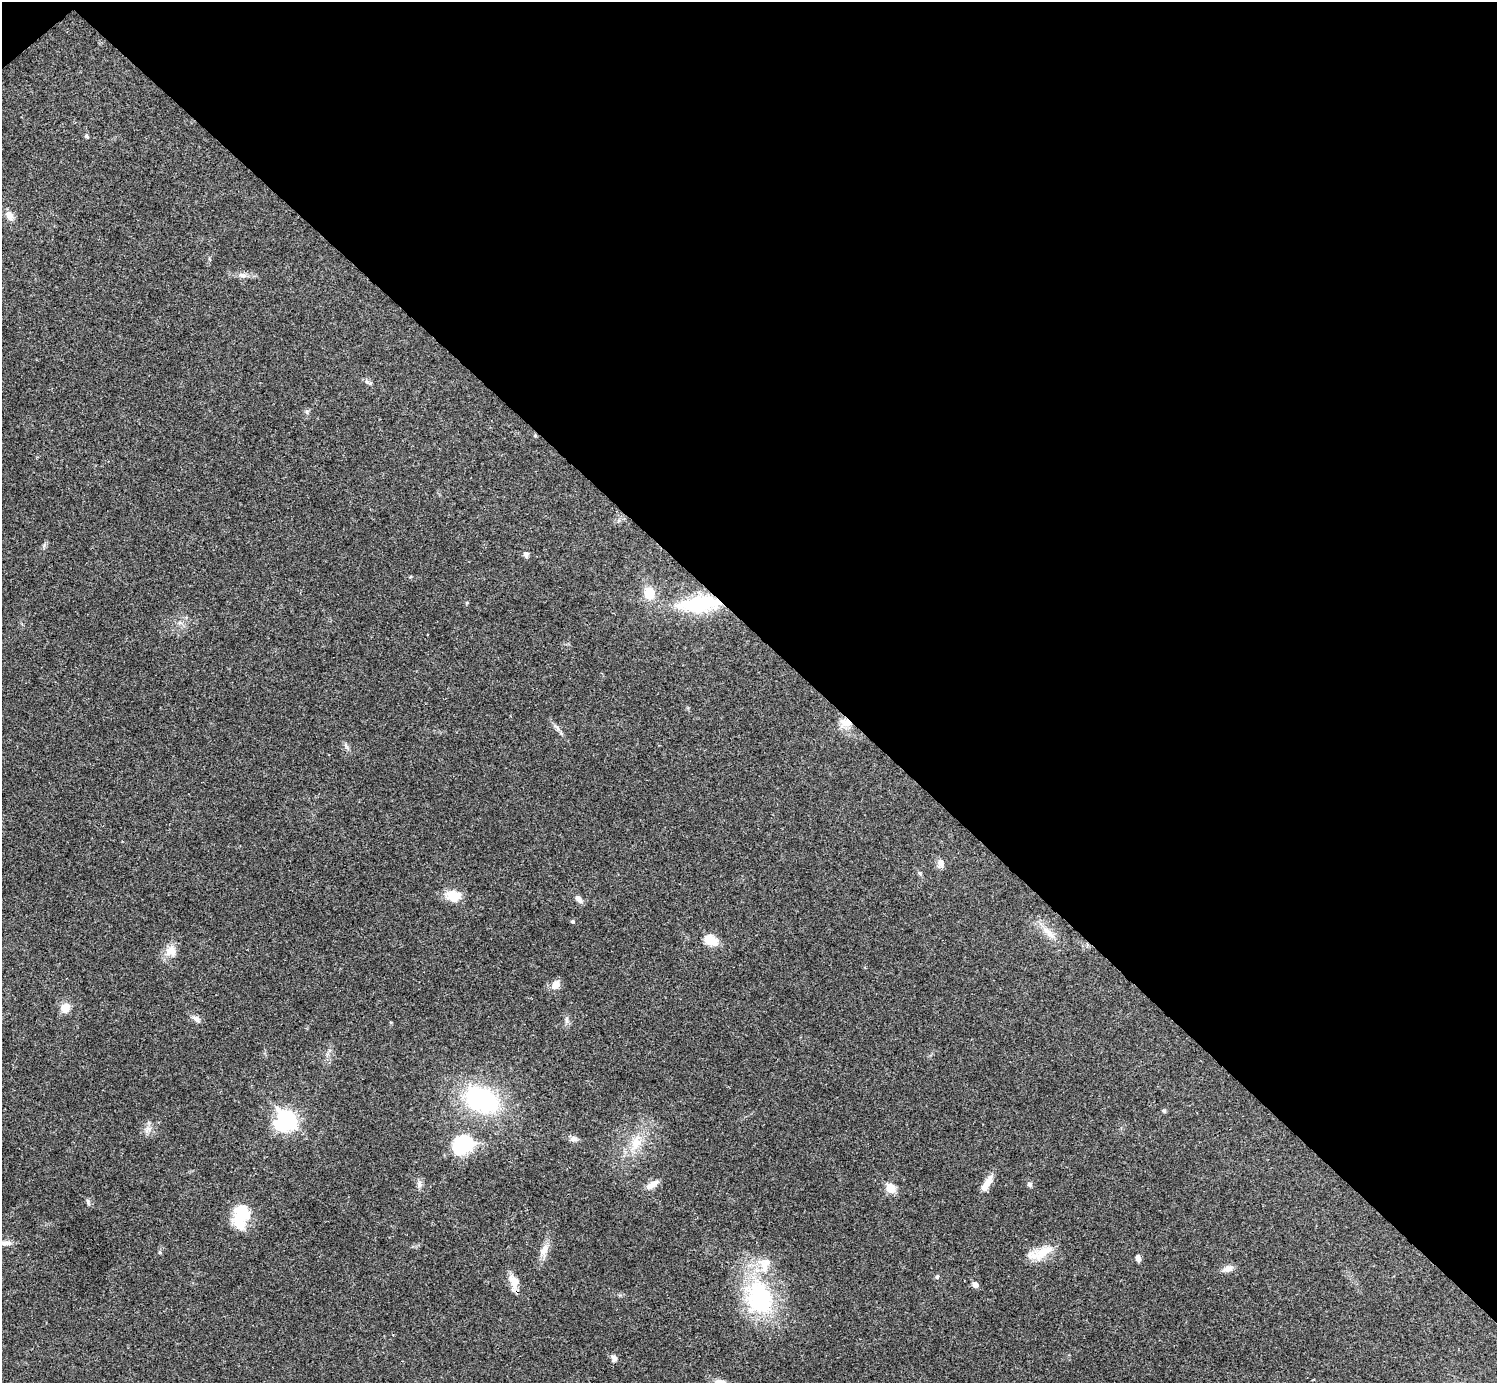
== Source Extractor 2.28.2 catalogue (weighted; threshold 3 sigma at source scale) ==
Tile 3 of 4 x 4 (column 3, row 1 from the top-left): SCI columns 2990-4484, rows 4302-5682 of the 5981 x 5981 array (HDU 1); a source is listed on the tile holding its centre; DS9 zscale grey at full resolution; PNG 1499 x 1385 px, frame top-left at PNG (2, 2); no overlay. Shown black and unused: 46% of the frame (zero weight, under 3 of 4 exposures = <1% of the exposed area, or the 3 px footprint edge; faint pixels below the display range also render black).
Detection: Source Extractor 2.28.2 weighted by HDU 2 'WHT'; one run over the whole footprint, this tile lists its part. Background 0.021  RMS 0.0022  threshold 0.00995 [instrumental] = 3 sigma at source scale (4.5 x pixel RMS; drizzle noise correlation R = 1.50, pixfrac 1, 0.05/0.05 arcsec/px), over >= 5 px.
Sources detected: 53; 2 inside a brighter object's white glare — not listed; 1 inside a brighter listed object's ellipse — not listed separately; the other 50 listed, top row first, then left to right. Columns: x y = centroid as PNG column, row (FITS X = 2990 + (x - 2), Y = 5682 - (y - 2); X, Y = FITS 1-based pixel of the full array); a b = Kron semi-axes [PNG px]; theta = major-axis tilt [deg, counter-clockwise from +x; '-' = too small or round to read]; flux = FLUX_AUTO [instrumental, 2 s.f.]
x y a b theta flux
86 136 6 5 - 0.47
9 215 14 9 -54 1.6
242 275 13 7 -11 1.2
367 382 10 5 -44 0.59
307 412 6 5 - 0.45
535 435 5 5 - 0.27
526 555 8 6 -73 0.68
649 593 16 13 -77 4.2
699 604 51 19 5 19
180 623 7 4 -18 0.53
845 723 17 12 2 3
557 727 15 3 -48 0.8
347 746 14 4 -58 0.65
941 864 11 8 -83 1.3
920 873 7 5 -43 0.43
453 896 19 14 -8 3.9
578 899 10 6 -53 1.2
572 921 5 4 - 0.31
1048 932 25 9 -43 3.2
711 940 15 10 -28 4.3
171 951 16 15 - 2.7
556 985 12 9 55 1.9
65 1008 11 11 - 2.5
196 1019 13 7 -28 1.1
567 1020 13 4 87 0.75
481 1100 34 23 -25 33
1164 1111 6 5 - 0.37
287 1120 9 7 -48 78
148 1129 12 10 41 1.5
574 1139 11 7 0 0.97
636 1143 24 17 69 5.9
461 1146 28 24 6 11
987 1183 24 8 60 2.7
419 1184 11 7 -86 0.97
1029 1184 6 6 - 0.64
652 1185 18 8 34 2
891 1188 6 5 - 8.7
88 1202 10 5 -72 0.51
241 1216 29 18 76 8.9
5 1243 18 6 -1 1.3
544 1250 21 10 72 2.4
160 1252 6 5 - 0.29
1040 1253 37 14 21 5.1
1138 1258 8 5 -73 0.9
1228 1269 15 8 22 1.4
937 1276 6 5 - 0.41
514 1281 20 11 -79 2.9
975 1285 6 5 - 1.3
759 1297 55 40 -72 27
614 1358 9 7 -71 1
Overlapping masked pixels (flux is a lower limit): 4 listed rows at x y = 535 435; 699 604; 845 723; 514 1281
Isophote crosses this tile's border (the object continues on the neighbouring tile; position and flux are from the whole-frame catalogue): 1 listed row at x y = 5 1243